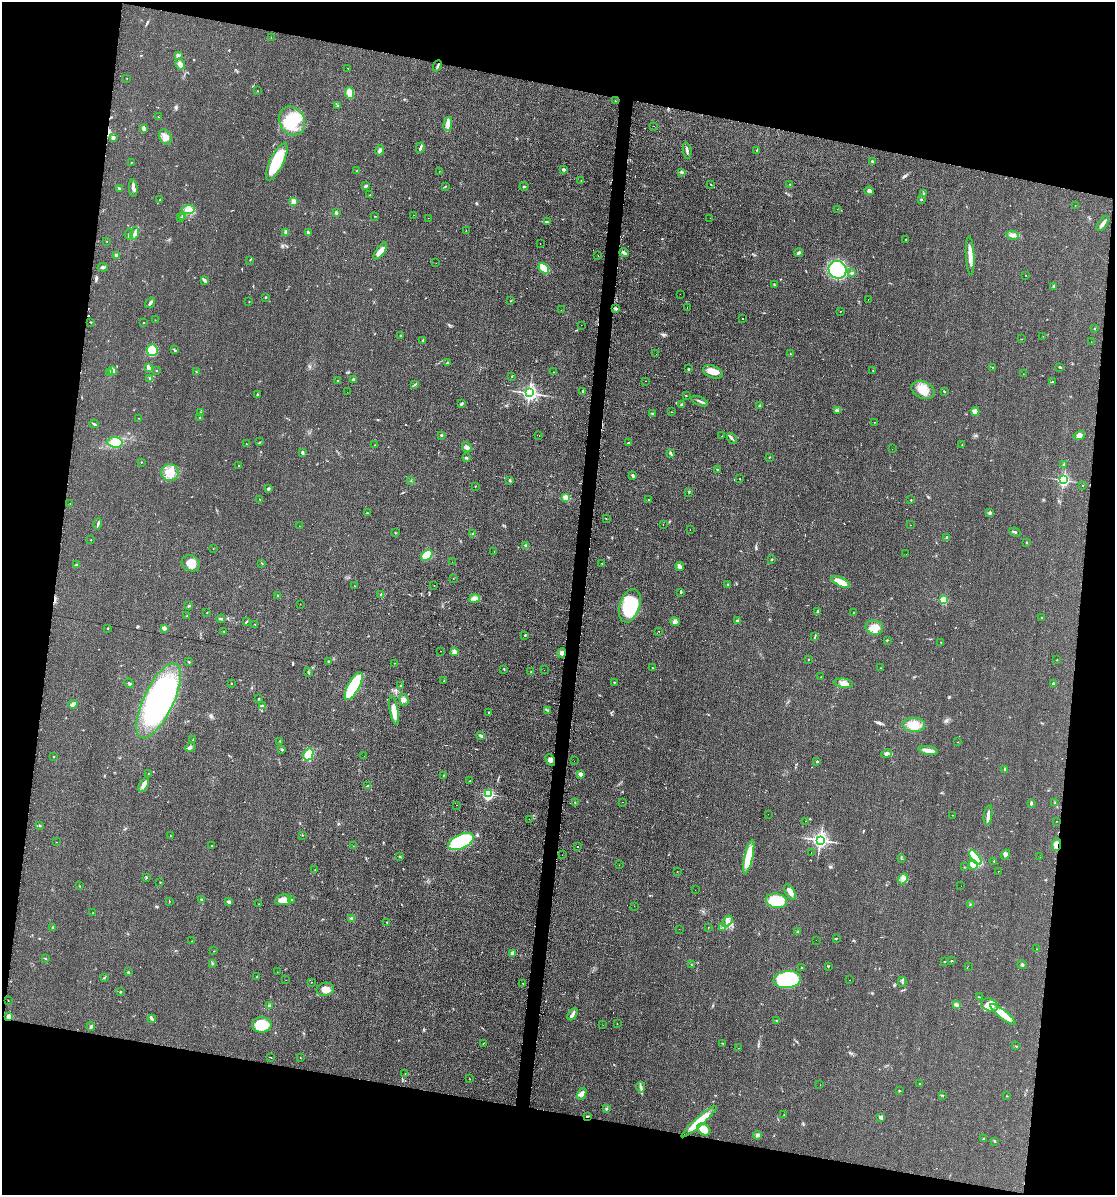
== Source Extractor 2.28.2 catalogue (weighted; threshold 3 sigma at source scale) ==
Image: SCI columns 123-4574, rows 1-4771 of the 4823 x 4771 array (HDU 1 of 3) = the unmasked area's bounding box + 8 px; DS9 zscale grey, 4 x 4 block average (1 PNG px = mean of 4 x 4 image px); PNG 1117 x 1197 px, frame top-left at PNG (2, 2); each listed source drawn as its Kron ellipse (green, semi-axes under 4 px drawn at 4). Shown black and unused: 23% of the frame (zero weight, under 2 of 3 exposures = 2% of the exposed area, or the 3 px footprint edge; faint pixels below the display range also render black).
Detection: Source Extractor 2.28.2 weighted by HDU 2 'WHT'. Background 0.0548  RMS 0.0099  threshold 0.0444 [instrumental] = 3 sigma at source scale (4.5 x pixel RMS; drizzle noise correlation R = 1.50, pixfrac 1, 0.05/0.05 arcsec/px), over >= 5 px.
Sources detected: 472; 2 inside a brighter object's white glare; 35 cosmic-ray / hot-pixel residue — neither listed nor drawn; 4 coinciding with a brighter row at this scale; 13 inside a brighter listed object's ellipse — not listed separately; the other 418 listed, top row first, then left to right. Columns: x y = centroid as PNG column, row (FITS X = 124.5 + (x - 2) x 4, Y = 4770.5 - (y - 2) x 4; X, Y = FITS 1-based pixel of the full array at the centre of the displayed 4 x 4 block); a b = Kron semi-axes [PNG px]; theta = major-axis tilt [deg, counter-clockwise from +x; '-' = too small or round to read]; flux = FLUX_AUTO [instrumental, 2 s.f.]
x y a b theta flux
271 37 2 2 - 1.2
178 55 4 2 - 6.6
180 64 5 3 - 27
437 66 6 2 66 9.2
348 68 2 2 - 13
127 78 2 2 - 1.4
257 91 2 2 - 1.4
350 93 6 4 -84 64
615 101 2 2 - 2
337 106 2 2 - 3.2
158 117 2 2 - 1.8
292 121 15 12 -59 200
448 124 7 3 80 40
654 126 2 2 - 3.7
143 128 4 2 - 17
165 137 8 6 -60 38
113 138 2 2 - 50
420 148 5 3 - 12
380 150 5 3 - 14
757 150 2 2 - 3.1
687 151 8 2 -83 14
872 161 3 2 - 4.8
131 162 2 2 - 2.4
277 162 20 7 64 290
563 169 3 2 - 10
357 171 2 2 - 4.5
439 171 2 2 - 1.1
681 172 3 2 - 5.7
581 181 2 2 - 1.8
711 184 2 2 - 3.3
790 184 2 2 - 2.9
366 186 4 2 - 10
524 186 4 2 - 5.7
445 187 2 2 - 2.1
119 188 3 2 - 5
133 188 8 3 -86 18
869 191 4 3 - 18
924 194 2 2 - 2.1
370 195 2 2 - 17
160 200 3 2 - 2.9
921 200 2 2 - 4.4
293 202 4 3 - 25
1075 205 2 2 - 1.4
188 209 6 4 3 29
837 209 2 2 - 0.9
336 212 2 2 - 14
413 215 2 2 - 20
183 216 2 2 - 38
375 216 2 2 - 2.7
181 218 2 2 - 2.2
428 218 2 2 - 2.5
710 218 2 2 - 7
547 221 2 2 - 1.9
1103 224 9 3 53 22
466 230 2 2 - 3.7
286 232 4 2 - 15
134 233 6 2 73 12
308 233 4 2 - 9.7
129 234 5 2 - 4
1013 235 6 3 -15 18
906 239 2 2 - 2.6
107 241 2 2 - 1.8
540 244 2 2 - 1.5
380 251 10 4 55 45
624 253 5 2 - 12
799 253 4 3 - 9.3
116 255 2 2 - 59
598 256 2 2 - 9.2
970 256 19 3 -87 60
250 260 2 2 - 1.5
436 263 2 2 - 1.5
103 267 5 2 - 8.9
544 268 6 4 -48 160
838 270 9 8 - 400
852 273 2 2 - 12
1025 275 2 2 - 1.5
204 280 4 2 - 17
774 285 3 2 - 5.1
1053 286 2 2 - 3.2
680 294 2 2 - 6.3
265 297 2 2 - 3.5
868 299 2 2 - 2.3
511 301 2 2 - 2.5
249 302 2 2 - 1.9
150 303 6 2 55 15
616 308 3 2 - 9.1
687 308 2 2 - 3.3
561 310 2 2 - 1.5
841 311 2 2 - 2.8
743 319 2 2 - 9.6
155 320 2 2 - 1.1
91 322 2 2 - 3
144 323 2 2 - 2
581 325 2 2 - 1.5
1094 328 2 2 - 3.1
400 335 2 2 - 2.1
1043 336 2 2 - 0.95
1022 339 2 2 - 2.2
423 340 2 2 - 4.6
1091 342 2 2 - 1
152 350 6 5 - 180
175 350 2 2 - 4.2
656 354 2 2 - 0.89
790 354 2 2 - 2.4
447 363 4 2 - 4.9
148 367 4 2 - 22
992 367 2 2 - 2.1
1060 367 3 2 - 6.3
689 369 2 2 - 3.9
112 371 4 3 - 15
157 371 2 2 - 2.3
873 371 2 2 - 3.8
196 372 3 2 - 3.4
553 372 2 2 - 1.5
713 372 10 6 -20 74
110 373 3 3 - 24
1023 374 2 2 - 1.4
512 376 2 2 - 2.2
150 378 4 2 - 6.3
353 379 3 2 - 9.7
337 380 2 2 - 1.5
645 381 2 2 - 2.1
1052 382 2 2 - 3.5
414 385 3 2 - 4.2
923 390 12 8 -23 83
583 391 2 2 - 19
347 392 2 2 - 1.4
944 392 2 2 - 4.3
529 393 2 2 - 2200
257 395 3 2 - 4.1
686 395 2 2 - 3.3
700 401 9 2 -22 14
461 404 4 2 - 6.5
681 405 4 2 - 3.6
760 406 3 2 - 5.7
837 410 3 3 - 11
975 411 4 3 - 24
201 412 2 2 - 2.5
671 412 2 2 - 2.6
653 413 2 2 - 3.4
139 418 2 2 - 1.5
200 418 2 2 - 2.5
874 422 2 2 - 1.8
94 424 4 2 - 10
441 435 2 2 - 24
1079 435 6 4 16 19
539 436 2 2 - 3.4
722 436 2 2 - 1.1
732 438 6 2 -53 11
115 442 7 5 -6 88
260 442 2 2 - 2.3
628 443 2 2 - 4.2
247 444 2 2 - 1.8
375 445 2 2 - 2.1
962 445 2 2 - 1.7
467 447 5 3 - 16
892 449 2 2 - 2.6
302 453 4 2 - 6.8
671 453 2 2 - 3.3
769 457 2 2 - 2.6
466 458 3 2 - 7.8
141 462 2 2 - 2.2
1064 464 2 2 - 13
239 465 2 2 - 2.6
717 469 2 2 - 8.8
170 473 9 8 - 79
633 475 4 2 - 12
740 479 2 2 - 2.2
510 480 3 2 - 6.2
1063 480 2 2 - 1200
411 481 2 2 - 2.1
1083 485 2 2 - 1.5
475 486 2 2 - 4.3
268 489 3 2 - 11
689 492 2 2 - 3.1
566 498 2 2 - 220
260 499 2 2 - 2.5
648 499 2 2 - 3.2
911 500 2 2 - 6
70 503 2 2 - 1.3
367 513 2 2 - 2.6
990 513 2 2 - 43
606 518 2 2 - 1.5
98 524 6 2 74 10
663 524 2 2 - 9
910 525 2 2 - 1.3
299 526 2 2 - 0.78
690 530 2 2 - 2.4
1015 532 5 2 - 9.4
395 533 2 2 - 2.8
473 534 2 2 - 15
947 538 4 2 - 11
91 540 2 2 - 2.4
1026 542 2 2 - 3.4
526 546 4 2 - 8.5
213 548 2 2 - 1.4
494 551 2 2 - 1.3
906 554 2 2 - 0.86
427 555 6 4 37 100
772 559 2 2 - 3.7
452 562 2 2 - 1.4
191 563 9 7 -28 60
262 563 2 2 - 2.3
602 563 2 2 - 2.7
76 565 2 2 - 5.6
680 566 4 3 - 25
453 578 2 2 - 1.6
841 582 10 4 -26 79
728 584 2 2 - 5.7
434 585 2 2 - 1.1
354 586 2 2 - 1.7
681 592 2 2 - 6.4
380 595 2 2 - 2.3
278 596 2 2 - 23
475 598 5 4 - 21
944 600 2 2 - 350
300 604 2 2 - 1.3
189 606 3 2 - 6.8
630 606 17 10 71 370
817 611 3 2 - 7.1
853 612 2 2 - 1.7
207 613 2 2 - 2.1
187 615 3 2 - 4.7
1042 618 2 2 - 3.4
221 619 4 2 - 11
246 621 3 2 - 4.9
675 621 5 4 - 18
737 621 3 2 - 7.8
255 624 2 2 - 1.6
874 627 9 7 -11 65
108 628 2 2 - 7.9
164 628 2 2 - 75
224 631 2 2 - 1.5
659 631 2 2 - 13
525 635 2 2 - 4.8
815 637 3 2 - 3.9
887 640 2 2 - 3.6
941 643 2 2 - 1.6
440 651 2 2 - 5.4
455 652 3 2 - 35
562 653 5 3 - 14
808 659 2 2 - 2.3
1057 660 2 2 - 2
328 661 2 2 - 6.5
188 662 2 2 - 4.3
395 663 2 2 - 2.5
652 668 2 2 - 7.6
881 668 2 2 - 1.5
504 669 3 2 - 3.7
544 670 2 2 - 4.4
531 671 2 2 - 1.4
308 672 4 2 - 5.1
821 677 2 2 - 2.4
444 681 2 2 - 2.8
614 682 2 2 - 3.4
129 683 5 2 - 7.1
231 683 2 2 - 6.2
844 683 9 4 -8 37
1053 683 3 2 - 6
401 685 3 2 - 3
354 686 15 5 62 430
259 698 2 2 - 2.6
404 700 6 3 -72 17
158 701 41 15 65 980
73 704 4 3 - 22
263 705 2 2 - 3.6
394 710 15 4 -79 71
547 710 2 2 - 2.3
488 712 2 2 - 3.4
914 725 11 7 -1 71
481 736 4 2 - 12
193 740 2 2 - 4.1
280 741 2 2 - 3.2
958 742 2 2 - 2.8
190 747 5 3 - 11
282 749 3 2 - 5.6
928 750 10 3 -10 48
308 754 6 4 60 110
887 754 5 4 - 17
54 756 2 2 - 7.6
364 756 2 2 - 0.88
550 760 6 3 -61 18
574 761 2 2 - 1.4
817 761 2 2 - 15
1005 770 3 2 - 7.1
148 773 2 2 - 2.9
580 774 2 2 - 65
443 775 3 2 - 3
469 781 2 2 - 1.8
144 785 8 3 62 21
367 786 2 2 - 7.8
488 794 2 2 - 570
575 802 2 2 - 2.9
622 802 2 2 - 4.3
1031 803 3 2 - 5.4
1055 803 2 2 - 3.4
456 805 2 2 - 6.4
768 814 2 2 - 0.82
952 815 2 2 - 1.9
988 815 10 3 82 23
529 819 2 2 - 1.1
805 821 2 2 - 1.5
1056 821 2 2 - 1.1
40 825 2 2 - 6.9
302 835 2 2 - 2.3
170 836 3 2 - 2.5
820 840 3 3 - 2400
461 841 14 7 25 420
56 842 2 2 - 1.3
1057 845 6 3 86 24
212 846 2 2 - 2.9
353 846 2 2 - 1.3
578 847 2 2 - 4.6
811 852 2 2 - 2.9
1006 854 5 4 - 19
562 855 2 2 - 1.9
400 857 2 2 - 4.3
749 857 17 4 77 200
1040 857 2 2 - 1
975 858 8 4 -53 210
901 859 2 2 - 1.8
994 861 2 2 - 3.1
619 865 2 2 - 1.1
973 865 5 3 - 77
964 867 2 2 - 2.7
315 870 2 2 - 2.1
677 871 2 2 - 1.8
998 871 2 2 - 18
146 877 2 2 - 2.2
903 879 6 3 63 17
160 882 2 2 - 2.9
79 886 2 2 - 2.5
961 886 2 2 - 1.2
695 890 2 2 - 2.8
790 892 9 4 -57 29
201 899 3 2 - 6.3
291 899 2 2 - 8.8
283 900 8 5 8 52
169 901 2 2 - 2.1
776 901 11 7 -12 210
229 902 3 2 - 24
259 904 2 2 - 2
970 904 2 2 - 2.6
634 906 2 2 - 2.4
93 913 2 2 - 3.4
351 919 2 2 - 21
727 921 6 3 51 21
387 922 2 2 - 3.7
53 927 3 2 - 6.1
708 927 2 2 - 1.4
723 927 3 2 - 8.5
679 929 2 2 - 2.6
797 931 2 2 - 3.2
836 938 3 2 - 3.8
816 940 2 2 - 2
192 941 2 2 - 1.5
1036 949 2 2 - 2.6
214 951 2 2 - 1.8
512 953 2 2 - 90
46 959 3 2 - 3.8
951 961 2 2 - 3
944 962 2 2 - 2.7
212 963 2 2 - 4.1
691 964 2 2 - 2.4
1022 964 5 2 - 6.4
828 966 2 2 - 4.6
968 966 2 2 - 2.9
801 967 2 2 - 4.9
128 972 3 2 - 5.1
277 972 2 2 - 0.85
257 977 2 2 - 2.5
104 978 3 2 - 3
286 980 2 2 - 1.1
787 980 13 8 7 520
849 980 2 2 - 3.6
311 982 2 2 - 1.5
902 982 5 2 - 7.5
523 983 2 2 - 13
325 989 9 6 11 48
120 992 3 2 - 3.8
979 997 2 2 - 2.2
8 1001 2 2 - 5.7
269 1005 2 2 - 15
956 1005 3 3 - 12
990 1005 9 6 -23 45
572 1014 6 3 58 20
1003 1014 15 4 -39 100
9 1017 2 2 - 130
152 1019 4 2 - 7.3
776 1021 2 2 - 2.9
617 1024 2 2 - 2
262 1025 10 7 -1 190
603 1025 2 2 - 1.5
91 1026 4 3 - 9.7
483 1043 2 2 - 2.2
723 1043 3 2 - 3.4
1016 1046 2 2 - 2.2
739 1048 2 2 - 5.7
270 1057 2 2 - 24
300 1058 2 2 - 1.9
405 1074 2 2 - 2.1
470 1079 2 2 - 1.8
920 1084 2 2 - 2.7
820 1085 2 2 - 1.4
641 1087 5 2 - 13
899 1091 2 2 - 3.8
582 1094 6 4 60 24
943 1095 2 2 - 2.3
1007 1096 2 2 - 2.6
607 1109 3 2 - 4.8
784 1115 2 2 - 2.6
587 1116 2 2 - 9.1
880 1117 4 3 - 10
699 1122 23 4 42 140
704 1129 7 5 -33 49
758 1135 4 3 - 12
983 1138 2 2 - 2.7
995 1141 2 2 - 3.3
Overlapping masked pixels (flux is a lower limit): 2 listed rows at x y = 1057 845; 587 1116
Diffuse or blended objects may show on this block-average render without a row.